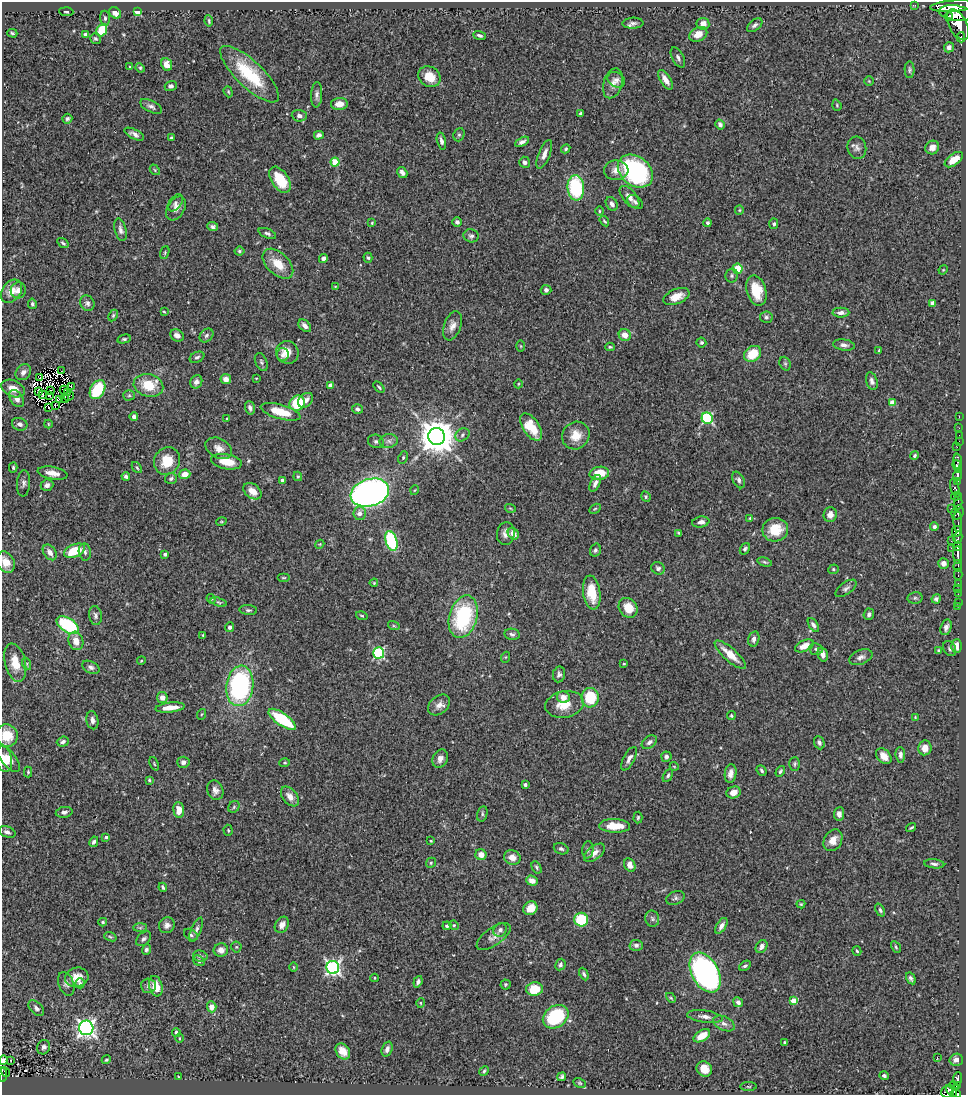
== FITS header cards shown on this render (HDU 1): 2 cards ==
NAXIS1  =                  964
NAXIS2  =                 1093

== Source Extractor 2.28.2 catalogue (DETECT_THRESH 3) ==
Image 964 x 1093 px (HDU 1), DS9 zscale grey, 1 PNG px = 1 image px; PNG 968 x 1097 px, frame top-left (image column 1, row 1093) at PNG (2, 2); each listed source drawn as its Kron ellipse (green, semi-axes under 4 px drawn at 4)
Background 0.778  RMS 0.026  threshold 0.079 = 3 sigma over >= 5 px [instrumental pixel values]
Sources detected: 421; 2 with non-positive FLUX_AUTO (blend fragments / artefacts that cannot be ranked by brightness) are neither listed nor drawn; the other 419 listed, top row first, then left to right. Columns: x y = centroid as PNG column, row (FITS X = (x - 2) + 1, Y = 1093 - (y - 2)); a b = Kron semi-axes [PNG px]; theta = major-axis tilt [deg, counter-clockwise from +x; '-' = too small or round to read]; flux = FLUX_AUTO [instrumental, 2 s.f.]
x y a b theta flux
915 5 2 2 - 7.3
954 6 23 5 4 3400
137 11 4 3 - 46
66 12 7 3 -4 1.7
115 13 6 5 - 13
956 13 17 7 -8 3500
949 16 4 3 - 310
105 18 7 5 -90 3.8
209 21 6 3 -82 2.5
633 23 10 5 2 6.2
703 24 6 6 - 13
755 25 9 5 38 5.3
958 25 17 8 -62 2500
102 30 6 5 - 54
12 33 5 3 - 2.3
698 34 9 7 27 20
85 35 4 3 - 8.5
479 35 6 3 -19 3.9
961 37 5 3 - 160
95 39 5 5 - 3.2
949 47 5 5 - 6.3
678 57 11 5 -62 5.5
167 64 6 5 - 14
130 67 4 3 - 1.4
140 68 5 4 - 2.3
910 70 8 5 -89 3.6
250 74 38 13 -44 96
429 77 12 9 -34 31
616 80 9 7 -32 7.1
665 80 11 5 -57 15
869 81 4 4 - 1.7
613 83 15 9 73 12
171 86 6 5 - 5.1
228 92 6 4 -70 2.2
317 95 13 5 88 6.5
339 104 8 6 4 16
837 105 6 4 -71 2.3
151 106 12 5 -27 6.6
581 114 3 3 - 3.6
299 116 7 5 -4 7.7
67 119 5 4 - 3.6
720 124 5 4 - 5.4
134 134 11 5 -26 7.5
319 135 5 4 - 5.3
459 135 7 5 68 3.3
171 138 4 3 - 2.6
441 141 8 4 -76 6.3
522 142 7 4 27 6.5
932 147 7 6 - 11
857 148 11 9 -76 8
566 149 5 4 - 2.5
544 154 15 5 68 12
954 160 10 5 36 26
335 162 4 4 - 51
525 162 5 5 - 5.4
155 170 6 4 -49 2.6
616 170 12 9 2 15
635 171 19 14 -39 290
402 173 6 4 -58 6.7
280 180 15 8 -57 49
576 188 13 8 -85 140
629 197 13 6 -50 15
635 202 9 6 -36 4.5
175 203 10 6 53 5.9
612 204 7 5 -56 6.4
176 208 13 8 58 11
739 210 5 4 - 1.9
599 211 5 3 - 1.9
604 221 5 3 - 2.4
457 222 4 4 - 4.4
372 223 4 3 - 1.9
708 223 4 4 - 4
774 224 5 4 - 3.7
213 227 5 4 - 4
121 230 11 5 -77 6.9
267 233 9 4 -23 4.5
471 236 8 6 -14 4.7
63 243 6 3 -34 3
239 251 5 4 - 3
165 253 7 4 72 2.4
323 258 4 4 - 5.3
368 258 5 4 - 2.8
278 264 18 11 -44 33
737 269 5 5 - 39
943 270 5 4 - 1.6
732 276 7 6 - 3.8
335 286 4 2 - 1.2
18 290 8 7 - 11
546 290 5 5 - 3.8
11 291 13 9 52 21
756 291 15 9 -74 46
676 297 14 7 22 21
87 303 8 7 - 6.1
32 304 5 4 - 4
932 304 4 4 - 19
164 312 4 3 - 1.7
841 313 8 5 1 8.4
113 315 6 4 64 2.6
766 317 6 5 - 4
305 326 7 5 -44 8.2
452 326 15 8 70 12
177 335 7 5 -34 8.2
206 335 8 6 46 4.8
625 335 6 5 - 14
124 339 7 4 13 3.1
701 342 5 5 - 3
844 345 11 5 -8 7.2
521 346 6 4 -89 1.8
610 347 5 3 - 2.6
879 350 4 2 - 2.2
287 352 11 11 - 21
753 354 9 7 38 49
283 355 6 6 - 5.9
197 357 8 5 25 4.1
261 362 9 6 -67 3.7
785 364 7 5 -69 3.5
61 371 2 2 - 1.9
23 372 9 7 48 9.1
40 377 3 2 - 1.4
256 378 4 2 - 1.2
226 379 5 5 - 12
872 381 9 5 -74 6.3
196 382 7 6 - 7.8
518 384 4 3 - 1.4
148 385 15 11 -15 47
330 385 4 4 - 10
71 387 3 2 - 1.9
379 387 7 3 -50 2.8
13 389 12 8 -22 20
64 390 4 2 - 1.1
97 390 10 7 60 82
38 391 4 2 - 2.2
50 391 4 2 - 0.68
67 393 3 2 - 1.3
42 395 3 2 - 2
49 395 3 2 - 0.56
129 395 5 5 - 2.8
69 396 5 2 - 0.75
65 398 5 2 - 2.8
16 399 9 6 -55 11
60 399 4 2 - 1.7
306 400 8 6 41 10
297 403 8 7 - 73
892 403 4 4 - 27
55 405 3 2 - 2.8
48 407 2 2 - 0.48
250 408 7 5 -72 5.9
357 409 6 4 -19 4.6
281 412 21 7 -16 47
959 416 3 2 - 21
134 417 4 4 - 6.5
707 418 6 5 - 170
227 419 3 3 - 1.6
20 424 8 6 -18 6.6
48 424 4 4 - 1.9
531 427 15 8 -56 39
959 428 2 2 - 11
462 435 7 6 - 4.7
576 435 14 13 - 27
959 435 2 2 - 14
437 436 8 8 - 4400
376 441 8 6 -13 5.2
389 441 9 7 12 7.3
959 441 2 2 - 16
957 447 2 2 - 9.4
219 448 14 9 -29 14
914 456 5 3 - 3.7
403 458 6 4 65 2.7
167 461 14 12 56 39
958 461 7 3 -90 360
226 462 15 7 -11 30
957 466 6 3 -72 660
137 467 6 4 -51 2.4
13 468 5 4 - 2.6
53 473 15 6 -10 15
599 473 10 6 7 35
185 474 6 5 - 17
957 475 6 3 -90 620
126 476 4 3 - 5
298 476 5 4 - 2.4
171 479 6 5 - 3.9
282 480 4 3 - 6.5
738 480 9 5 -62 5.4
957 481 4 3 - 130
24 483 13 6 84 6.6
595 483 9 4 64 7.1
47 485 6 5 - 6.9
955 488 10 4 -72 310
415 490 5 3 - 1.4
252 491 10 7 -38 19
370 493 20 13 17 790
956 496 5 4 - 190
646 497 5 4 - 2.9
958 502 8 3 90 220
510 508 5 3 - 1.7
951 508 3 2 - 110
595 509 6 4 30 2
958 512 7 5 60 340
360 513 7 6 - 12
830 515 7 6 - 9.5
750 518 4 4 - 1.8
221 522 5 3 - 1.8
701 522 9 5 9 7.6
958 522 10 3 -89 200
934 527 4 4 - 4.8
775 530 13 12 - 44
957 531 5 4 - 1300
679 533 4 2 - 2.2
506 534 11 9 81 10
513 534 6 5 - 14
958 538 6 3 77 210
391 541 10 5 -73 140
951 541 2 2 - 10
320 544 4 3 - 1.5
958 546 4 3 - 370
951 548 3 2 - 28
745 549 6 4 55 3.7
595 550 6 5 - 4.1
75 551 11 6 22 47
50 552 9 6 -54 9.7
85 552 8 6 -80 5
165 554 4 3 - 4.6
958 555 9 3 -88 1000
6 562 11 8 -60 18
765 562 7 4 -16 2.9
943 563 5 5 - 10
958 566 6 3 85 130
658 568 7 6 - 4.7
833 569 5 4 - 2.6
958 574 5 2 - 78
284 578 6 3 0 2
374 583 4 3 - 1.6
958 583 3 2 - 22
846 588 12 6 35 5.9
958 589 2 2 - 4.8
592 592 17 8 -82 46
958 594 2 2 - 9.6
915 598 7 5 11 3.8
211 599 5 4 - 2.3
936 599 5 4 - 5.5
219 602 8 4 -16 2.8
958 602 2 2 - 3.8
958 606 3 2 - 4.6
628 608 10 8 -52 31
248 610 9 5 -5 4
869 614 6 5 - 5.3
95 615 9 6 -82 5.6
362 616 6 4 -17 2.1
463 617 22 14 74 160
68 625 12 7 -33 140
813 625 8 4 -57 5.8
394 626 6 4 -18 2.3
229 627 5 4 - 4.7
946 627 8 5 73 6.5
512 634 7 5 -11 4.3
203 635 3 3 - 1.4
754 639 8 5 75 7.5
76 641 9 7 -73 18
804 646 10 5 24 20
957 646 7 5 -90 15
816 649 7 6 - 4
950 649 8 6 -60 4.5
939 651 3 3 - 4.7
379 653 5 5 - 220
823 654 7 5 -75 11
730 655 20 6 -41 29
506 657 5 3 - 1.7
861 657 12 7 21 8.4
141 661 4 3 - 1.6
15 663 19 10 -76 31
27 664 6 4 -72 2.5
624 664 3 2 - 2
91 667 9 5 -27 5.8
559 674 8 6 80 5.3
240 686 20 13 83 300
563 697 6 5 - 12
162 698 5 5 - 12
590 698 10 8 85 80
564 704 19 13 11 32
439 705 12 8 40 12
170 708 15 5 6 24
202 714 5 3 - 1.7
731 716 4 4 - 3
915 717 3 3 - 1.4
282 719 16 6 -35 100
92 720 9 6 -78 7.3
7 736 11 10 - 35
63 742 6 5 - 5.4
649 742 8 6 35 5.9
819 743 7 5 -68 5
925 748 7 6 - 17
900 755 8 5 -86 6.2
884 756 9 6 -46 13
666 757 5 5 - 4.8
8 758 16 7 -52 21
4 759 13 7 -78 23
440 759 9 7 65 9
629 759 13 5 62 9.2
183 762 6 5 - 7.4
285 763 5 4 - 2.2
154 764 7 3 -67 2.3
795 764 7 5 88 3.1
674 766 4 3 - 1.2
762 771 6 4 -49 3.4
780 771 6 3 57 3.3
28 772 5 4 - 2.4
731 773 9 6 81 10
668 775 7 4 62 3.5
149 780 4 4 - 2.2
525 785 3 3 - 5.1
215 790 10 8 -69 9.4
733 792 7 5 19 14
290 797 11 7 -51 15
234 807 6 5 - 3.1
179 810 8 5 -86 20
64 812 8 5 11 5.7
482 814 8 5 76 3.4
839 814 7 5 83 7.3
638 817 6 4 86 2.5
615 826 15 7 -2 34
911 828 5 2 - 2.6
228 830 5 4 - 2.2
7 832 9 5 -20 6.1
106 837 3 3 - 3.8
833 840 11 8 60 16
431 841 3 2 - 1.6
94 842 5 4 - 5.1
561 849 7 5 -19 4
588 850 9 5 85 5.1
594 853 12 6 37 12
481 855 5 5 - 16
512 857 8 7 - 14
431 863 5 4 - 2.4
934 864 10 4 -6 5.1
630 865 7 5 -62 14
537 867 6 4 -60 3.3
532 881 6 5 - 10
163 887 4 3 - 2.8
675 898 10 6 24 5.2
801 904 4 4 - 2
530 908 7 6 - 26
880 910 7 4 -66 3.6
652 919 8 7 - 4.6
581 920 7 7 - 82
103 922 4 3 - 2.3
167 925 8 7 - 8
282 925 9 6 56 12
454 925 5 4 - 2.2
447 926 4 4 - 2.7
721 926 9 4 59 9.6
140 928 7 4 1 3.2
196 930 13 5 67 6.2
500 930 7 6 - 5.9
191 935 7 5 -33 4.3
110 937 6 4 -20 2.4
494 937 20 9 35 13
144 939 9 5 44 4.6
636 945 6 5 - 5.3
236 947 5 5 - 2.4
762 947 7 5 56 6.9
896 947 6 4 -61 2.6
146 950 5 4 - 4
221 950 7 6 - 12
857 951 5 3 - 2.4
200 956 7 5 -9 4.1
199 961 6 4 -35 3.5
560 965 6 5 - 4.8
745 966 6 4 34 3.6
294 967 5 3 - 1.6
333 967 6 6 - 470
705 973 21 13 -61 540
584 974 6 4 -62 4.1
77 977 12 9 12 24
375 978 4 3 - 1.5
911 978 6 3 -59 4.4
418 982 6 4 70 5
80 983 5 5 - 4.3
66 984 12 7 -69 7.4
505 984 5 5 - 2.7
148 986 7 7 - 5.5
156 986 10 6 -73 28
534 989 8 7 - 42
671 998 6 3 -45 2.2
794 1001 4 4 - 30
738 1002 5 4 - 7.9
420 1003 5 3 - 1.6
212 1007 5 5 - 12
36 1008 9 6 -46 6.1
705 1016 18 6 -7 11
556 1017 14 10 34 120
724 1023 11 6 -25 8.7
86 1028 7 7 - 710
176 1032 4 4 - 3.7
702 1036 9 5 32 26
180 1038 5 3 - 1.7
784 1042 3 3 - 2.2
44 1047 7 6 - 6
387 1049 8 5 70 6.8
343 1051 9 6 -52 17
937 1057 3 2 - 2.1
3 1060 5 3 - 4.2
11 1060 3 2 - 1.7
106 1060 5 4 - 3.2
956 1060 6 6 - 9.9
704 1069 8 7 - 19
484 1071 5 4 - 2.4
5 1072 5 3 - 24
3 1074 7 3 -84 87
178 1076 2 2 - 0.9
884 1076 5 4 - 4.9
562 1077 5 4 - 3.7
958 1079 6 4 85 170
580 1083 7 4 -26 2.5
958 1085 4 3 - 98
954 1086 5 4 - 82
748 1087 8 4 -1 2.5
951 1091 7 3 -50 280
947 1092 6 6 - 320
956 1093 5 4 - 280
At the frame edge (FLAGS 8, measured only in part): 5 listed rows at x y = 6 562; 7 736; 3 1060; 3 1074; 956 1093
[2 non-positive-flux detections neither listed nor drawn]